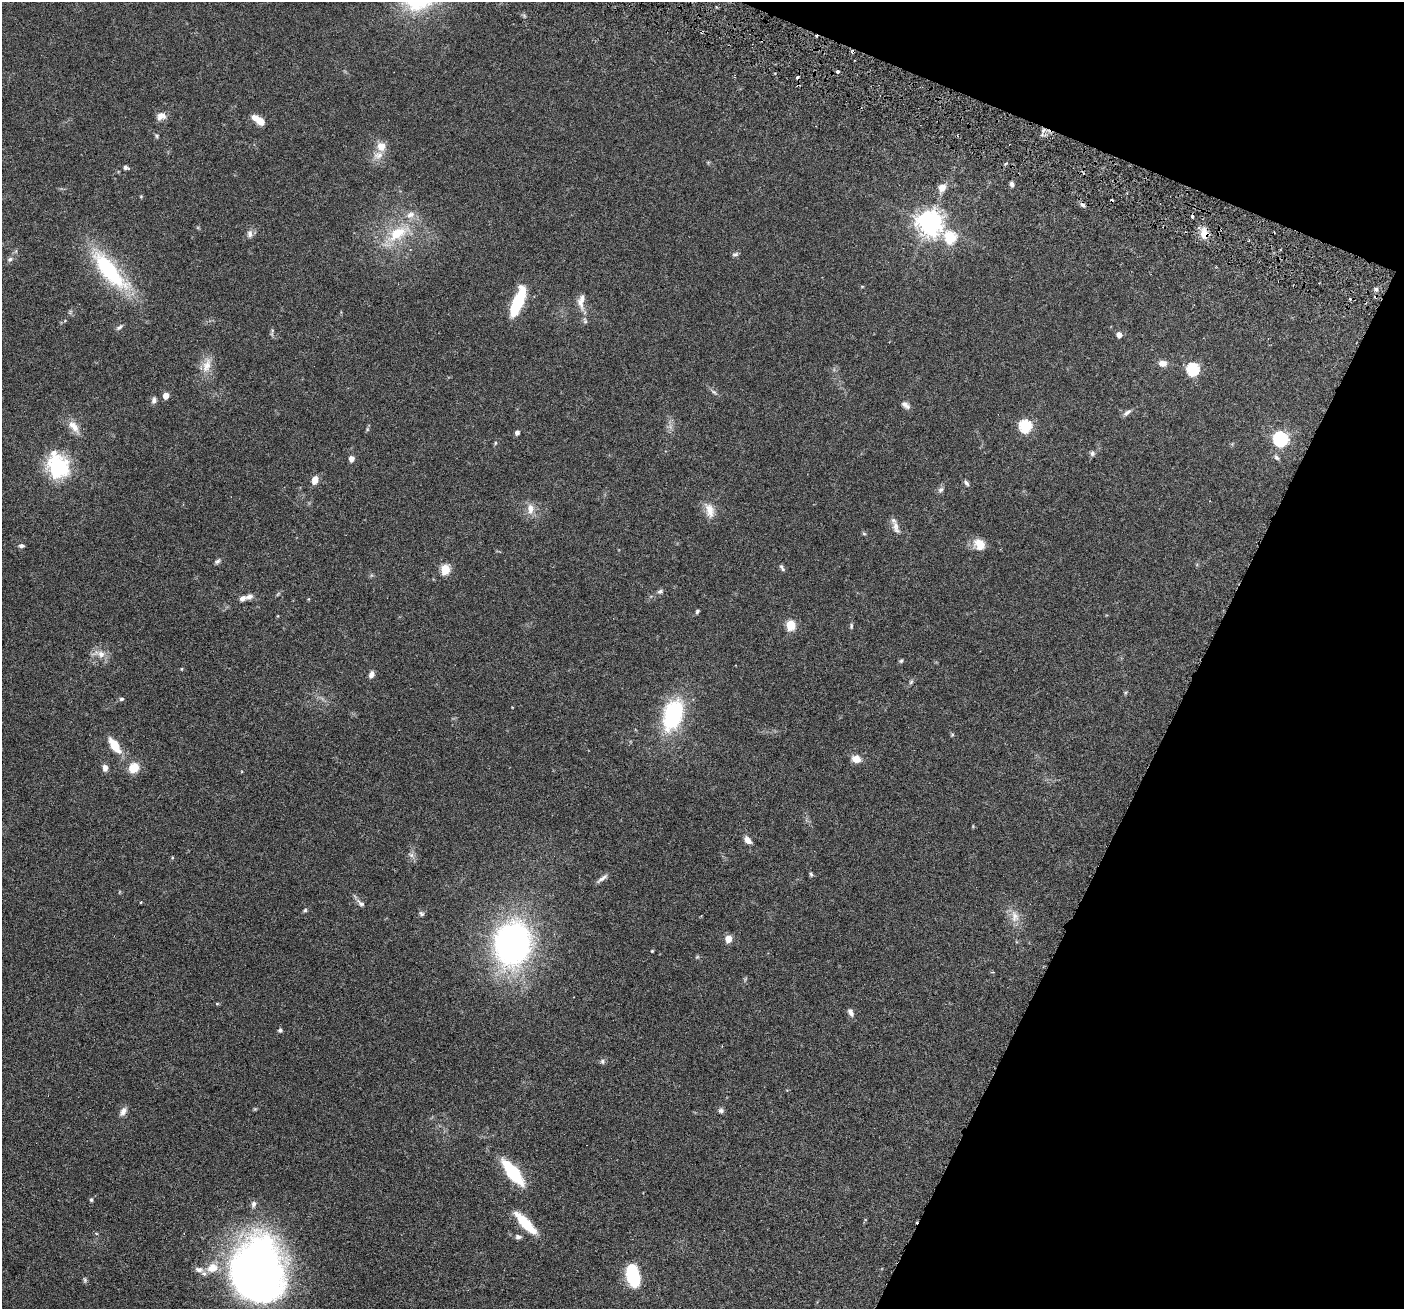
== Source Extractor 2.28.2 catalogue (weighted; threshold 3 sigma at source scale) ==
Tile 8 of 4 x 4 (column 4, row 2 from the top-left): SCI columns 4240-5641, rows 2948-4254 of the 5669 x 5762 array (HDU 1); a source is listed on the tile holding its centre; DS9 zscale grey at full resolution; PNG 1406 x 1311 px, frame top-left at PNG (2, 2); no overlay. Shown black and unused: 20% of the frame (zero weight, under 3 of 6 exposures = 3% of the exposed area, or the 3 px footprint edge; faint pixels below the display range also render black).
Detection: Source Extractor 2.28.2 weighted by HDU 2 'WHT'; one run over the whole footprint, this tile lists its part. Background 0.054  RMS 0.0031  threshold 0.0128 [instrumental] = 3 sigma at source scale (4.09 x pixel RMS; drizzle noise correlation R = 1.36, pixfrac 0.8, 0.05/0.05 arcsec/px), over >= 5 px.
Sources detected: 113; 6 cosmic-ray / hot-pixel residue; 1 long thin detection or spike segment (spike, bleed or trail) — not listed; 7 inside a brighter listed object's ellipse — not listed separately; the other 99 listed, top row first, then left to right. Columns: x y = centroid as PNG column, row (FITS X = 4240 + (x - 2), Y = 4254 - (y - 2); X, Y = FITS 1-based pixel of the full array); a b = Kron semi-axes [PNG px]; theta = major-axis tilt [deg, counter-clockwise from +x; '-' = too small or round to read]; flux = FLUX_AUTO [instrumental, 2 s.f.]
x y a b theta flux
853 52 4 4 - 0.54
838 72 4 4 - 0.58
161 116 13 10 21 1.9
261 121 8 7 - 2.6
157 136 6 5 - 0.42
381 146 10 10 - 3
126 167 6 5 - 0.79
1012 184 6 4 -70 0.82
942 188 9 8 - 2.4
141 196 5 3 - 0.25
1083 205 7 5 -43 0.83
929 223 8 8 - 300
397 233 37 18 32 12
250 234 11 7 -90 1.2
1204 234 15 9 -79 3.1
950 238 6 6 - 22
735 254 9 5 12 0.57
10 259 8 6 26 0.82
109 271 55 18 -50 28
862 286 5 3 - 0.25
1376 289 5 5 - 0.62
518 302 28 8 68 18
580 303 21 7 -69 2.3
119 327 10 5 44 0.71
1119 335 5 5 - 1.8
1163 363 9 7 -6 2
207 365 23 11 72 3.8
1193 369 6 6 - 35
714 392 8 4 -35 0.65
166 396 5 5 - 2.6
154 400 8 6 76 0.96
904 404 10 7 -38 1.2
1127 412 12 5 39 0.96
1025 426 6 6 - 34
74 427 21 10 -51 3.1
367 429 6 3 -73 0.35
517 433 5 5 - 0.87
1280 439 7 6 - 68
495 443 5 4 - 0.35
1092 453 7 6 - 0.7
1276 457 8 6 -44 0.73
351 459 6 5 - 1.3
58 467 9 8 - 97
315 480 8 6 71 2.7
966 483 8 5 -51 0.69
941 490 9 7 35 0.81
530 509 16 10 -89 2.6
709 510 22 12 -74 3.4
896 527 20 7 -70 1.8
864 534 6 4 -3 0.34
980 544 14 11 -51 4
21 546 7 5 -6 0.74
217 561 8 5 39 0.65
782 568 11 4 -56 0.62
445 569 5 5 - 17
660 591 8 5 20 0.72
242 598 9 6 28 1.3
697 611 6 4 57 0.47
790 625 6 5 - 14
851 626 7 4 83 0.44
101 654 16 10 -8 2.6
901 661 6 5 - 0.46
371 675 8 6 69 1.1
911 682 7 5 46 0.51
122 699 6 5 - 0.55
673 715 19 11 72 43
952 735 5 4 - 0.36
115 745 15 7 -56 6.8
856 759 12 9 -14 2.2
105 768 8 6 -83 1.4
133 768 9 8 - 5.7
748 840 11 7 -48 1.6
411 855 9 6 -30 0.94
811 874 7 4 -53 0.49
141 902 3 3 - 0.22
361 903 12 6 -40 1.1
305 910 5 5 - 0.41
421 914 7 5 -39 0.57
1015 916 19 11 -78 3.2
728 939 5 5 - 6.1
512 943 32 25 78 110
652 951 4 3 - 0.26
697 957 6 4 43 0.35
217 1004 6 4 0 0.29
851 1012 11 6 -62 1.1
280 1030 5 5 - 0.57
602 1061 7 6 - 0.68
721 1110 7 6 - 0.81
123 1111 12 7 62 1.5
513 1173 19 7 -51 25
91 1200 4 4 - 0.57
253 1204 8 6 84 0.97
525 1223 29 8 -46 9.7
96 1233 4 4 - 0.38
518 1237 7 6 - 0.92
256 1269 55 47 87 180
199 1270 11 8 -9 1.5
633 1275 25 14 -76 13
85 1280 8 5 -80 0.51
Overlapping masked pixels (flux is a lower limit): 2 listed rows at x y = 853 52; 1204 234